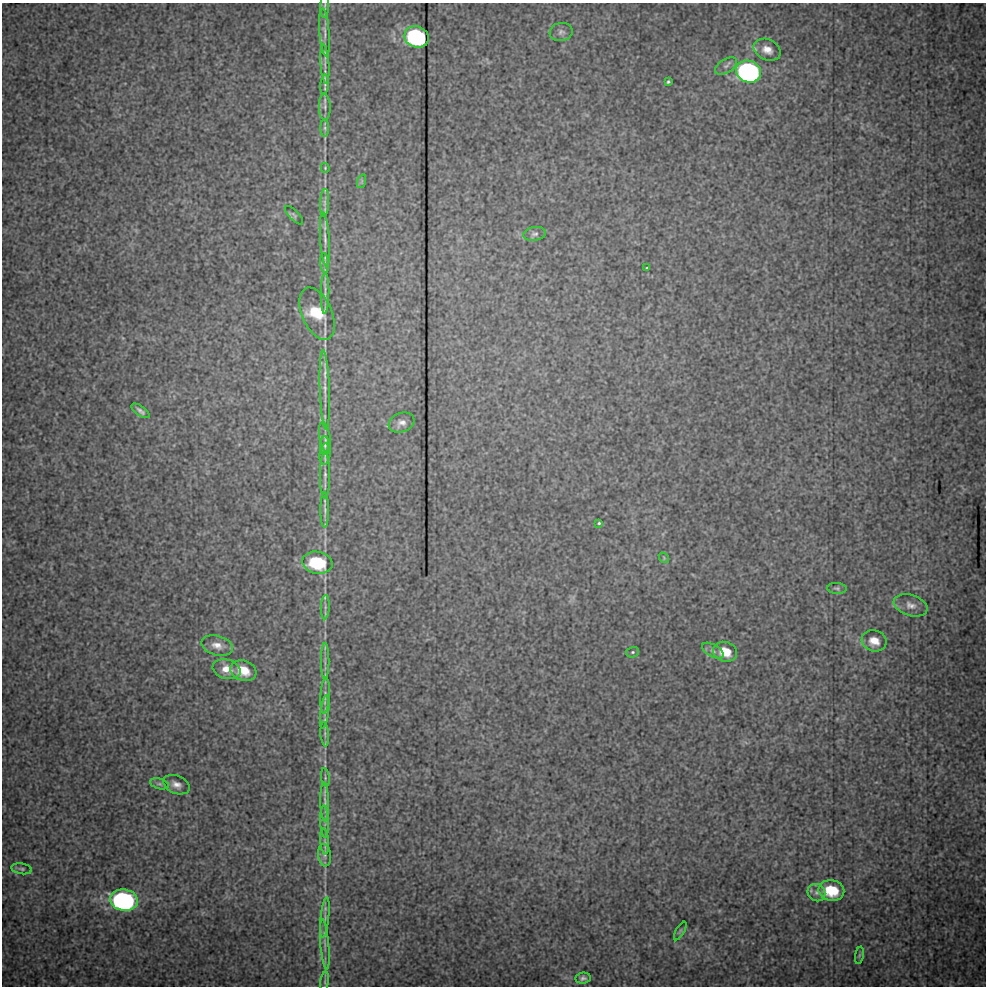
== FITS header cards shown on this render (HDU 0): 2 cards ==
NAXIS1  =                  984 / Axis length
NAXIS2  =                  984 / Axis length

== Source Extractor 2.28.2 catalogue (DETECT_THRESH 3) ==
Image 984 x 984 px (HDU 0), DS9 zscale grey, 1 PNG px = 1 image px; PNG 988 x 988 px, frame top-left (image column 1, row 984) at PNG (2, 3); each listed source drawn as its Kron ellipse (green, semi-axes under 4 px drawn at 4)
Background 17.9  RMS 0.97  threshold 2.91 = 3 sigma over >= 5 px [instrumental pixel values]
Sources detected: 64; all 64 listed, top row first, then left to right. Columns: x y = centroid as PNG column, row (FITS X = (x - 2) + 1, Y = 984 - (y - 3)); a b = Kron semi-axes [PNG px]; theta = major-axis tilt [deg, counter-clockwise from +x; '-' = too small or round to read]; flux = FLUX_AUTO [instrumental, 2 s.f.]
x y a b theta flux
325 6 12 3 90 130
324 32 24 5 -85 410
561 32 11 9 8 310
416 37 12 10 -20 11000
767 50 14 10 -25 720
325 64 20 4 -86 330
726 66 12 7 31 320
749 71 13 10 -22 27000
668 82 3 3 - 96
325 84 10 4 83 140
325 107 13 6 -89 290
325 128 9 4 -90 140
325 168 5 4 - 66
362 181 7 4 71 120
325 203 14 4 87 280
294 215 12 5 -46 150
535 234 11 7 9 230
325 239 27 4 -86 480
325 263 10 4 -85 160
647 268 3 3 - 98
325 293 21 3 89 280
317 314 28 15 -66 2500
325 390 40 5 -88 750
140 411 10 5 -36 240
402 423 13 9 20 430
325 438 16 5 -80 310
325 445 9 4 89 140
325 454 10 5 85 220
325 476 23 5 90 420
325 510 18 4 -90 230
599 523 3 3 - 83
664 558 6 4 -49 95
317 563 15 11 -11 4200
837 588 10 5 -4 170
911 605 17 10 -18 580
325 607 12 4 87 210
874 641 12 10 -17 800
217 645 16 9 -15 660
713 651 12 6 -29 300
633 652 6 5 - 140
725 652 12 9 -19 1400
325 661 18 3 90 260
227 669 14 9 -16 790
243 671 13 10 -18 1300
325 695 18 4 87 300
325 712 17 4 83 240
325 734 12 3 -86 170
325 777 9 3 -82 110
159 784 10 5 -15 170
176 785 14 9 -23 490
325 802 19 4 -89 330
325 822 16 4 -88 260
325 842 13 4 -85 200
324 855 11 6 -83 280
22 869 10 5 -9 190
831 890 13 10 -11 2500
816 893 9 8 - 340
124 900 14 10 -8 19000
325 918 20 3 84 310
680 931 10 3 60 110
325 944 25 3 -85 370
859 955 9 4 81 130
583 978 7 5 7 200
325 981 10 3 82 110
At the frame edge (FLAGS 8, measured only in part): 1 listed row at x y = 325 6